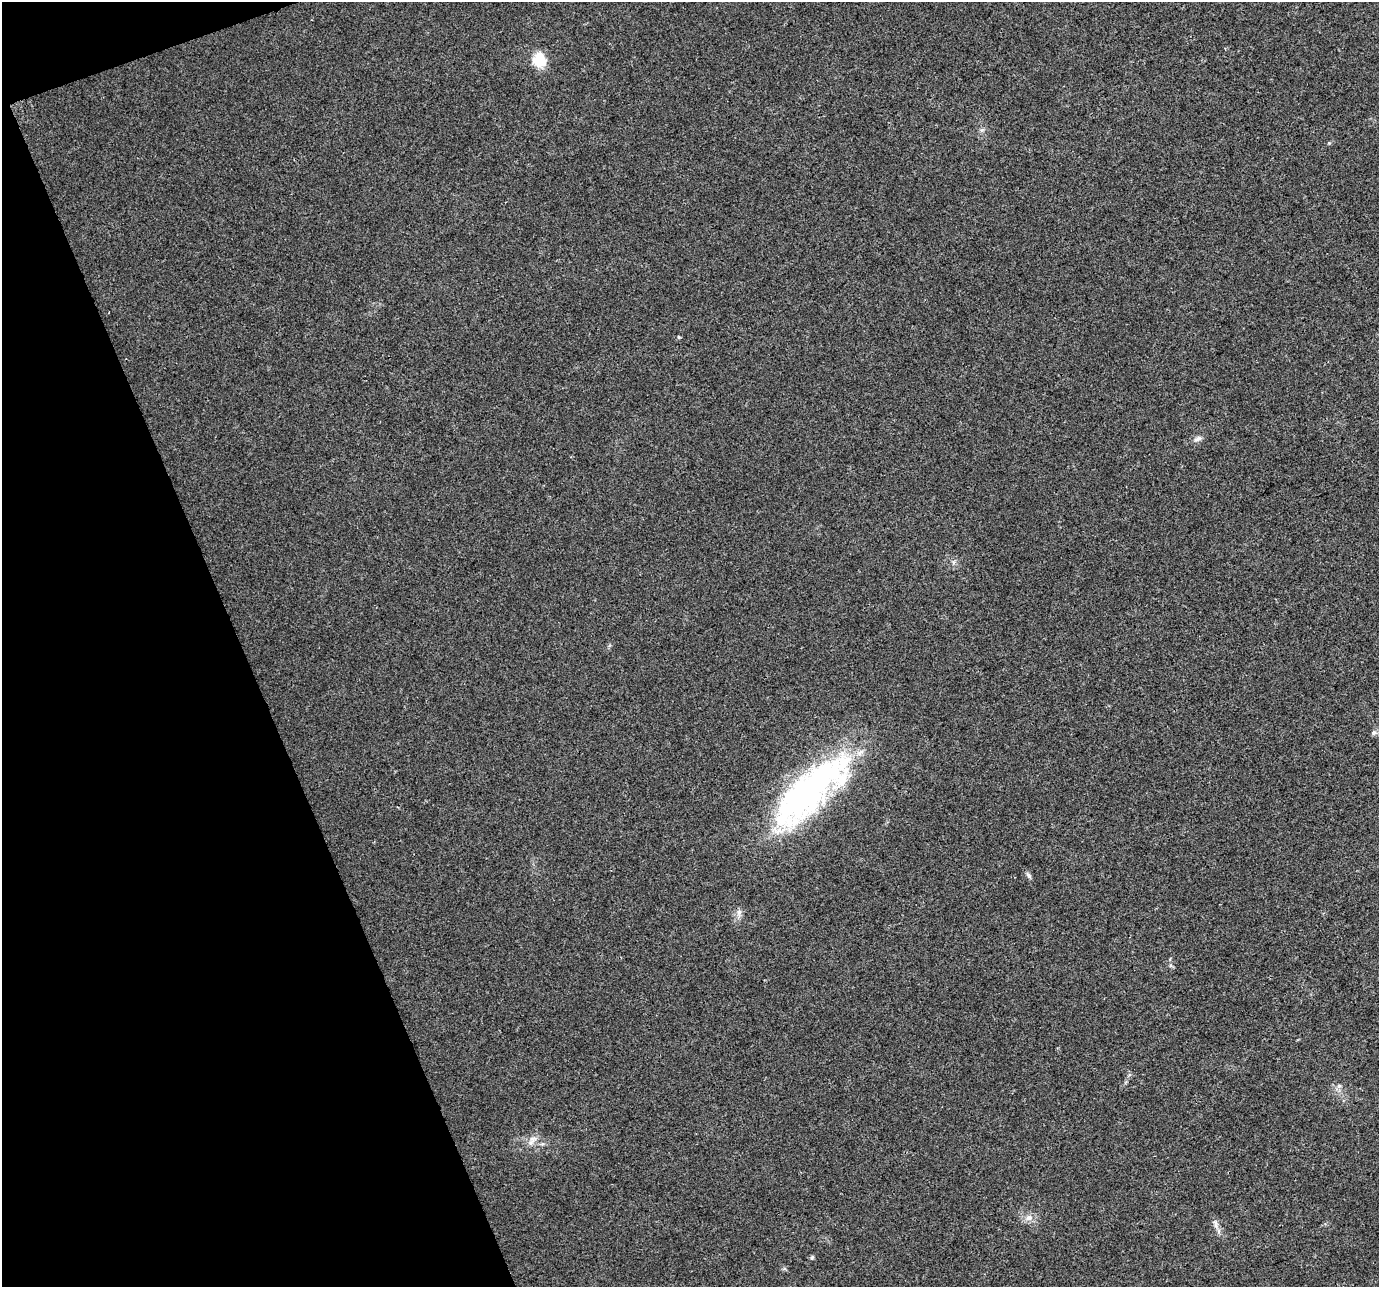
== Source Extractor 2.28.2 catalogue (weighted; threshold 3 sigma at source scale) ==
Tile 5 of 4 x 4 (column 1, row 2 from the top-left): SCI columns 3-1379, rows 2704-3988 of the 5509 x 5350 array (HDU 1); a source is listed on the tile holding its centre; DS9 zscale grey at full resolution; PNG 1381 x 1289 px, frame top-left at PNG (2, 2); no overlay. Shown black and unused: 18% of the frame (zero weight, under 3 of 4 exposures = <1% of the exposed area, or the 3 px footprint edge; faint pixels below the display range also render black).
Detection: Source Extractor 2.28.2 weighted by HDU 2 'WHT'; one run over the whole footprint, this tile lists its part. Background 0.011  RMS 0.003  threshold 0.0136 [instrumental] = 3 sigma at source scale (4.5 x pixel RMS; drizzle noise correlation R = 1.50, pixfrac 1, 0.0396/0.0396 arcsec/px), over >= 5 px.
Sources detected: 14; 2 inside a brighter object's white glare — not listed; the other 12 listed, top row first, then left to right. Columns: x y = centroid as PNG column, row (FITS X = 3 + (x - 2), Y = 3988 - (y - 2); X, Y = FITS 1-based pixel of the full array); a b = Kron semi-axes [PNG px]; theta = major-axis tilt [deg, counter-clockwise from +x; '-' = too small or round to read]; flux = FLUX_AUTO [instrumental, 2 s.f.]
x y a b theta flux
539 60 19 16 -77 6.5
1329 143 4 4 - 0.31
678 337 5 3 - 0.3
1198 439 13 6 24 1.2
1374 733 7 6 - 0.8
807 791 100 42 48 88
1028 875 9 5 -58 0.78
739 912 10 6 84 1.3
531 1143 12 7 57 1.7
1029 1218 9 7 -7 1.9
1216 1224 14 5 -82 1.4
812 1258 6 4 70 0.47